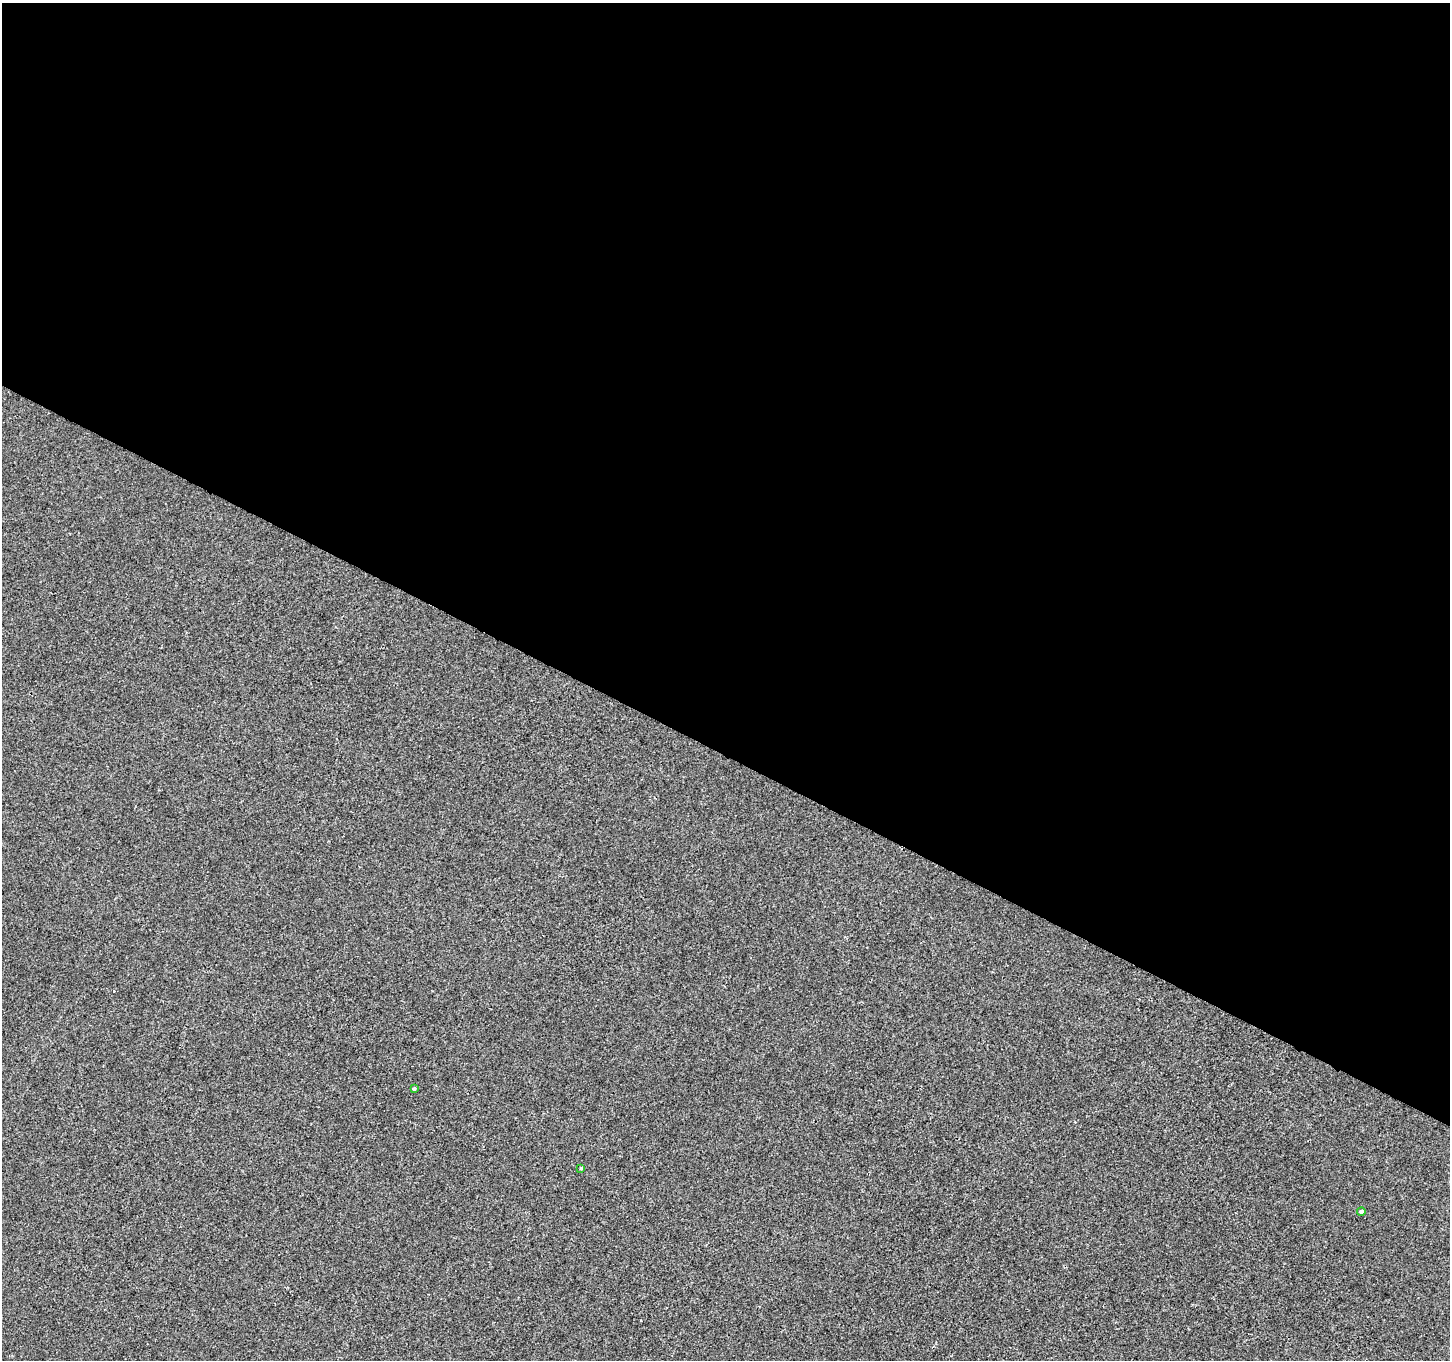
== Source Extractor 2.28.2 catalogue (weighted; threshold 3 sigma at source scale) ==
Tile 3 of 4 x 4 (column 3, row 1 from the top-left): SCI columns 2899-4346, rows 4270-5627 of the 5801 x 5890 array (HDU 1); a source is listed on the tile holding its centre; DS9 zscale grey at full resolution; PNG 1452 x 1362 px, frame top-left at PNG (2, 3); each listed source drawn as its Kron ellipse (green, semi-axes under 4 px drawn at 4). Shown black and unused: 55% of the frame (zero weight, under 2 of 3 exposures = <1% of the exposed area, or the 3 px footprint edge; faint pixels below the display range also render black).
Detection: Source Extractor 2.28.2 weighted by HDU 2 'WHT'; one run over the whole footprint, this tile lists its part. Background 5.86e-04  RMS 0.0042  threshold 0.0187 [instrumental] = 3 sigma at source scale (4.5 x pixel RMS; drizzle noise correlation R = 1.50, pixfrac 1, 0.0396/0.0396 arcsec/px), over >= 5 px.
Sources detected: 3; all 3 listed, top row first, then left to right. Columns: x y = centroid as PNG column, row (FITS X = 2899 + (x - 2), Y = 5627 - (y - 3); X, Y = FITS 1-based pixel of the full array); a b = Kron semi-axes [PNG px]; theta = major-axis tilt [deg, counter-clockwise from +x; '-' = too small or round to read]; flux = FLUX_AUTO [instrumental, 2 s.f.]
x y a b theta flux
414 1089 3 3 - 1.5
581 1168 3 3 - 0.76
1361 1211 4 4 - 1.1